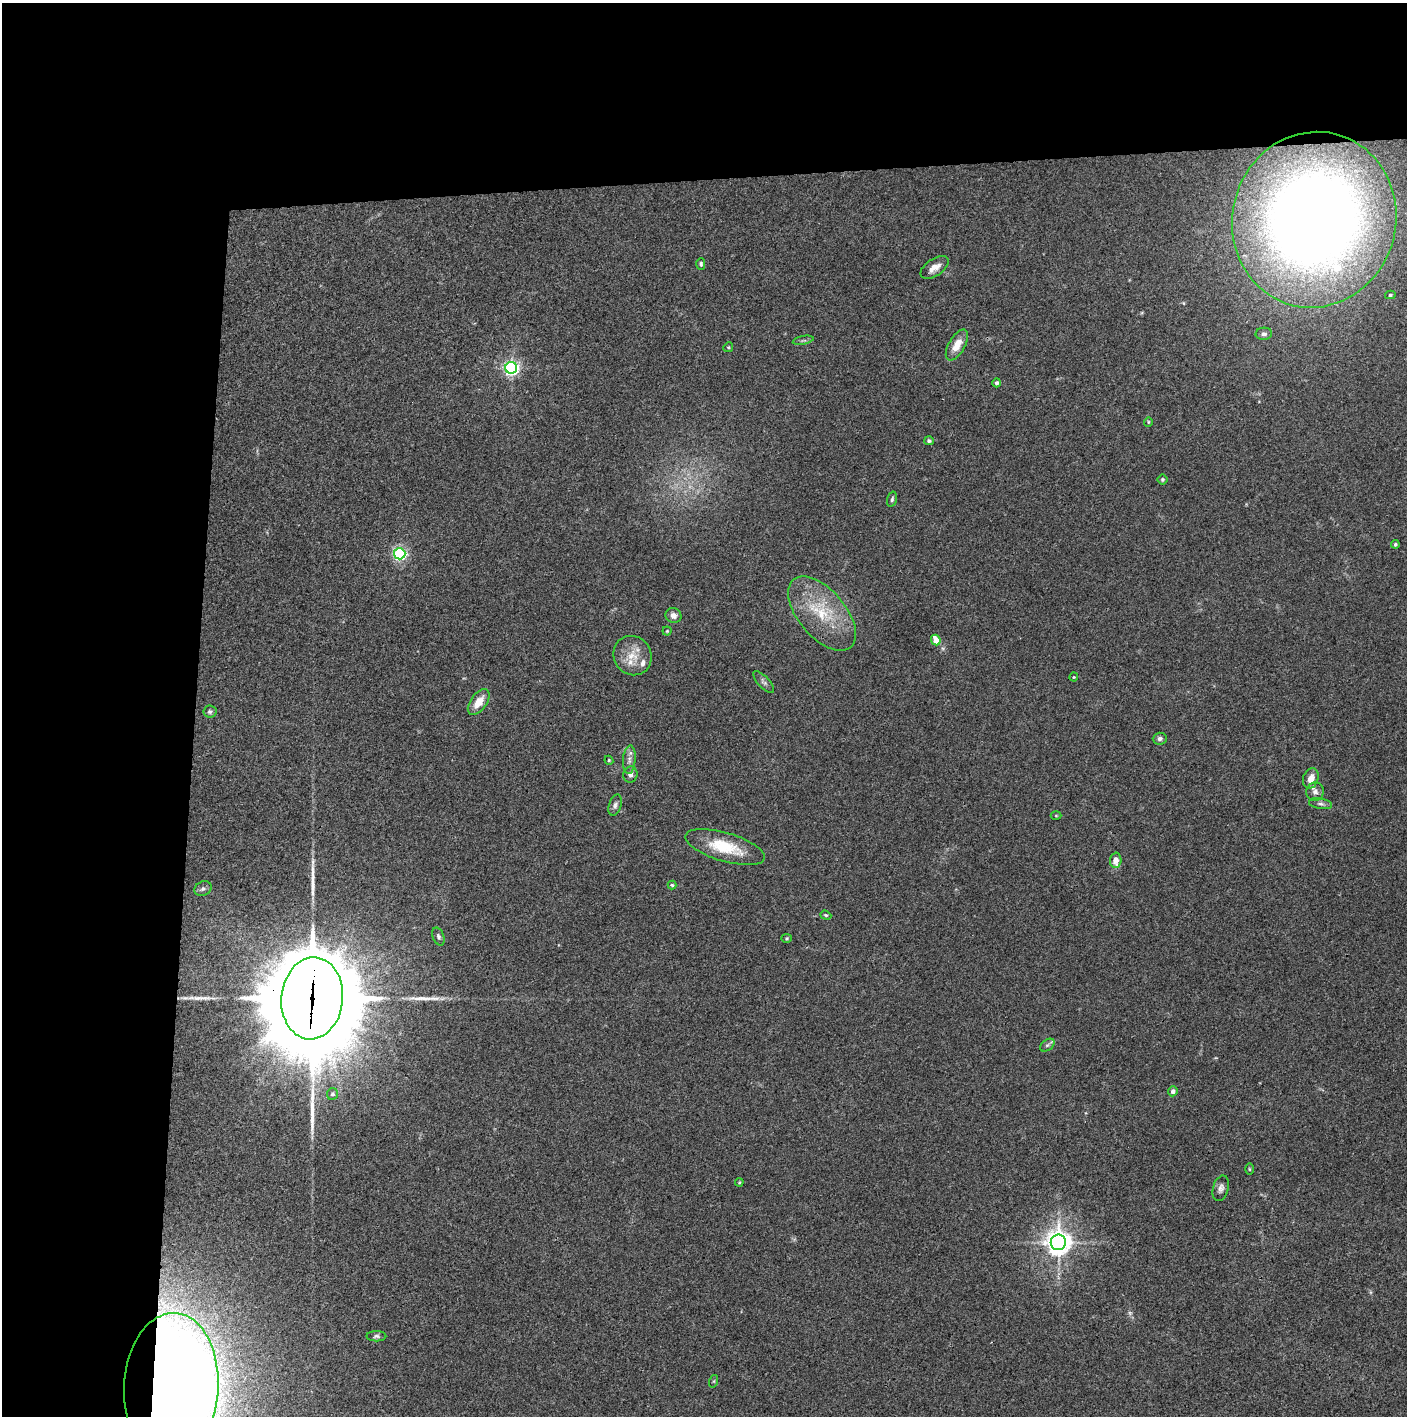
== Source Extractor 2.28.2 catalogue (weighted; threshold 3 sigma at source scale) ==
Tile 1 of 3 x 3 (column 1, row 1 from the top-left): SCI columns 1-1405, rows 2830-4243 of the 4221 x 4245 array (HDU 1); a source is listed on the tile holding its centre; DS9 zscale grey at full resolution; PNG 1409 x 1418 px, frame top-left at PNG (2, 3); each listed source drawn as its Kron ellipse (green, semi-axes under 4 px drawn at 4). Shown black and unused: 24% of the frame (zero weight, under 3 of 4 exposures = <1% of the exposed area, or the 3 px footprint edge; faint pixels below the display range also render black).
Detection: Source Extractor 2.28.2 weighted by HDU 2 'WHT'; one run over the whole footprint, this tile lists its part. Background 0.0339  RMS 0.0046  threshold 0.0208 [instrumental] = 3 sigma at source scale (4.5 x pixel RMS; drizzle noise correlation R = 1.50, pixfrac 1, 0.05/0.05 arcsec/px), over >= 5 px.
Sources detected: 58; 3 long thin detections or spike segments (spike, bleed or trail) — neither listed nor drawn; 3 inside a brighter listed object's ellipse — not listed separately; the other 52 listed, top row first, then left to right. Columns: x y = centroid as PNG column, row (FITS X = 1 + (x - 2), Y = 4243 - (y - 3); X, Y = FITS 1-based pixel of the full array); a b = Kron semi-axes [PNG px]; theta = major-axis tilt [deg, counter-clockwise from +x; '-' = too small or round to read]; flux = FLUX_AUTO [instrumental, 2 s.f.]
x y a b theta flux
1314 220 88 81 76 560
701 264 6 4 89 0.8
934 267 16 8 34 4.1
1390 295 5 4 - 0.7
1264 334 8 6 3 1.5
803 340 10 3 11 0.92
957 345 17 8 60 6.4
728 347 5 4 - 0.61
511 368 6 6 - 130
997 383 4 4 - 1.1
1148 422 4 4 - 0.48
929 441 5 4 - 0.85
1162 479 5 5 - 0.83
892 499 8 4 75 0.89
1395 544 4 4 - 0.76
400 554 6 5 - 94
822 613 44 23 -50 24
673 615 8 7 - 2.5
667 631 4 4 - 0.48
936 640 5 4 - 8.1
632 656 20 18 -53 8.9
1074 677 4 4 - 0.42
764 682 14 5 -47 1.5
479 702 15 8 54 6.3
210 711 6 6 - 0.96
1160 739 7 6 - 1.4
609 760 4 4 - 0.5
629 760 14 6 86 2.5
630 774 8 7 - 1.8
1311 779 10 7 69 4
1315 792 9 8 - 2.1
1320 804 12 5 -9 1.6
615 805 11 6 73 1.6
1056 816 5 3 - 0.43
725 847 41 14 -16 18
1116 860 8 6 87 4
672 885 4 4 - 0.58
203 889 9 7 26 1.4
826 915 6 4 -20 0.61
438 936 9 5 -70 1.2
787 938 5 4 - 0.55
312 998 41 31 84 11000
1047 1045 8 5 36 1.1
1173 1091 5 4 - 2.2
332 1094 6 5 - 1.2
1249 1169 5 3 - 0.47
739 1182 4 3 - 0.47
1221 1188 13 7 75 2.1
1058 1242 8 7 - 500
376 1336 10 5 0 1
714 1381 6 4 71 0.51
171 1387 74 47 87 1300
Overlapping masked pixels (flux is a lower limit): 2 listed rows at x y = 312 998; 171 1387
Isophote crosses this tile's border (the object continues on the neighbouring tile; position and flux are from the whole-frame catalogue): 1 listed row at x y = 171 1387